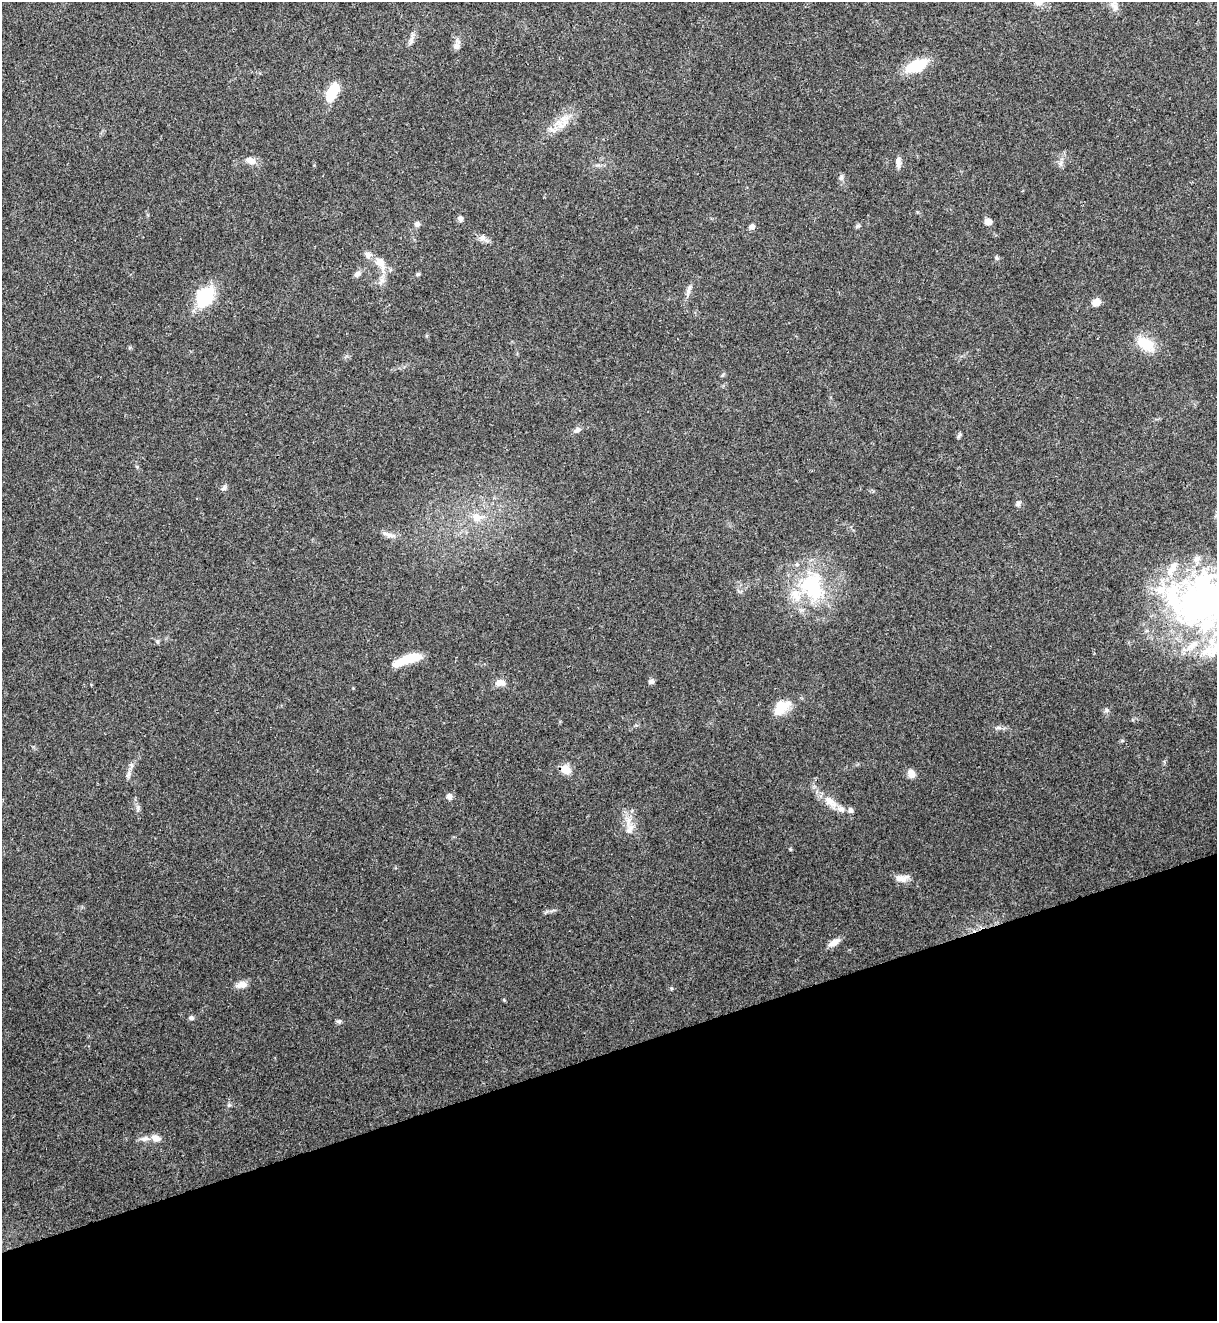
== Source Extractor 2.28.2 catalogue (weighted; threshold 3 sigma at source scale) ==
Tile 14 of 4 x 4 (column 2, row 4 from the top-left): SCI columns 1520-2734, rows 62-1380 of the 5418 x 5401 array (HDU 1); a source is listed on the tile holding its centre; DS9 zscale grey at full resolution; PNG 1219 x 1323 px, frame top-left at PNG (2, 2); no overlay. Shown black and unused: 20% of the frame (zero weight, under 3 of 4 exposures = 9% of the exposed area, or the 3 px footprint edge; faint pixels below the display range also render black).
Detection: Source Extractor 2.28.2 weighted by HDU 2 'WHT'; one run over the whole footprint, this tile lists its part. Background 0.0648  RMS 0.0053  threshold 0.024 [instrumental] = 3 sigma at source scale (4.5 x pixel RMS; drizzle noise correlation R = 1.50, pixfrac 1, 0.0396/0.0396 arcsec/px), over >= 5 px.
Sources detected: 71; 1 inside a brighter object's white glare — not listed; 13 inside a brighter listed object's ellipse — not listed separately; the other 57 listed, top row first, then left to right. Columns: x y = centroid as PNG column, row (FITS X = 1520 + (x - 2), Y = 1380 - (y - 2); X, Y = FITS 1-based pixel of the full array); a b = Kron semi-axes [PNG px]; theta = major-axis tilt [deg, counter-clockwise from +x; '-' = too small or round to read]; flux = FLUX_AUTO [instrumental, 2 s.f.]
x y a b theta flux
1038 2 11 10 - 3.5
1114 6 14 7 -57 3
411 39 18 4 78 2.3
456 46 9 8 - 2.6
916 66 19 9 22 24
332 92 16 8 60 21
561 125 20 9 -45 4.8
552 130 15 6 -18 2.9
251 161 14 9 -18 3.9
898 162 15 6 -89 2.6
841 177 8 6 90 1.4
460 218 7 6 - 1.6
988 221 7 6 - 3.9
417 224 6 6 - 1.9
752 226 7 6 - 1.8
857 226 6 5 - 0.93
482 238 10 8 -13 2.5
997 258 7 4 -28 1
380 262 15 10 -53 6.7
357 274 11 6 45 1.8
418 274 6 4 -20 0.76
381 281 11 4 56 1.8
688 291 9 5 90 1.7
205 297 14 11 56 46
1096 302 9 7 20 4.3
1145 344 22 13 -30 14
578 430 10 6 21 1.8
224 488 8 6 44 1.4
1018 504 8 6 43 1.4
477 517 13 12 - 6.3
388 535 19 5 -13 3.1
812 586 45 33 -72 46
1201 602 75 56 56 190
157 642 6 4 -61 0.82
410 658 27 10 12 11
651 681 7 6 - 1.3
500 682 12 8 -4 3.8
781 708 22 12 42 11
1106 710 7 4 -71 0.94
998 728 10 4 0 1.5
566 770 12 10 -24 5.6
911 774 9 8 - 4.2
128 775 10 5 63 1.7
449 796 8 7 - 2.2
830 802 21 10 -40 7.5
138 808 10 4 -88 1.4
850 810 8 6 -74 1.5
630 829 15 9 60 4.1
902 878 20 8 6 4.1
834 942 14 7 32 3.8
241 985 15 8 7 3.8
504 1000 5 4 - 0.47
191 1018 6 5 - 1.2
339 1021 7 6 - 1.1
229 1105 6 5 - 0.86
156 1138 11 7 -15 3.6
145 1139 13 7 9 2.8
Isophote crosses this tile's border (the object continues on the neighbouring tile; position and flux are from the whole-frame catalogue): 2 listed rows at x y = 1038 2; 1201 602
Unlisted compact peaks at least as high as the median listed source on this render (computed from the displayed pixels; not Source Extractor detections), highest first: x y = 671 988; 790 849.